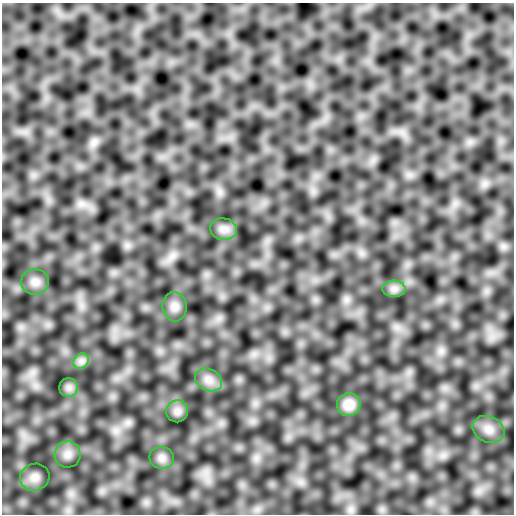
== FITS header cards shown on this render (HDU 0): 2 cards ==
NAXIS1  =                  512 /
NAXIS2  =                  512 /

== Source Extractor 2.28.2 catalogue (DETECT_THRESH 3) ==
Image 512 x 512 px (HDU 0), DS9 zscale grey, 1 PNG px = 1 image px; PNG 516 x 516 px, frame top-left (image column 1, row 512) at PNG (2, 3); each listed source drawn as its Kron ellipse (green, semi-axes under 4 px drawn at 4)
Background -2.38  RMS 59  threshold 176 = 3 sigma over >= 5 px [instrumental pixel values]
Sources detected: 13; all 13 listed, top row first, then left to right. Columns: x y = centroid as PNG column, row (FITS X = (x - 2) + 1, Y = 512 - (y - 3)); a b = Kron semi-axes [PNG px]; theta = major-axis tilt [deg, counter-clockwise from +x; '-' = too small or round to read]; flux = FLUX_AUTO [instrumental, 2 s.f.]
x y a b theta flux
223 229 13 11 -8 27000
35 282 14 12 -1 32000
394 289 11 8 0 22000
175 307 15 12 -83 31000
81 361 8 7 - 18000
209 380 14 11 -25 34000
69 387 9 9 - 19000
349 405 12 11 - 40000
177 411 11 11 - 22000
489 429 16 13 -26 42000
68 454 13 13 - 32000
162 458 12 11 - 25000
35 477 15 13 18 34000